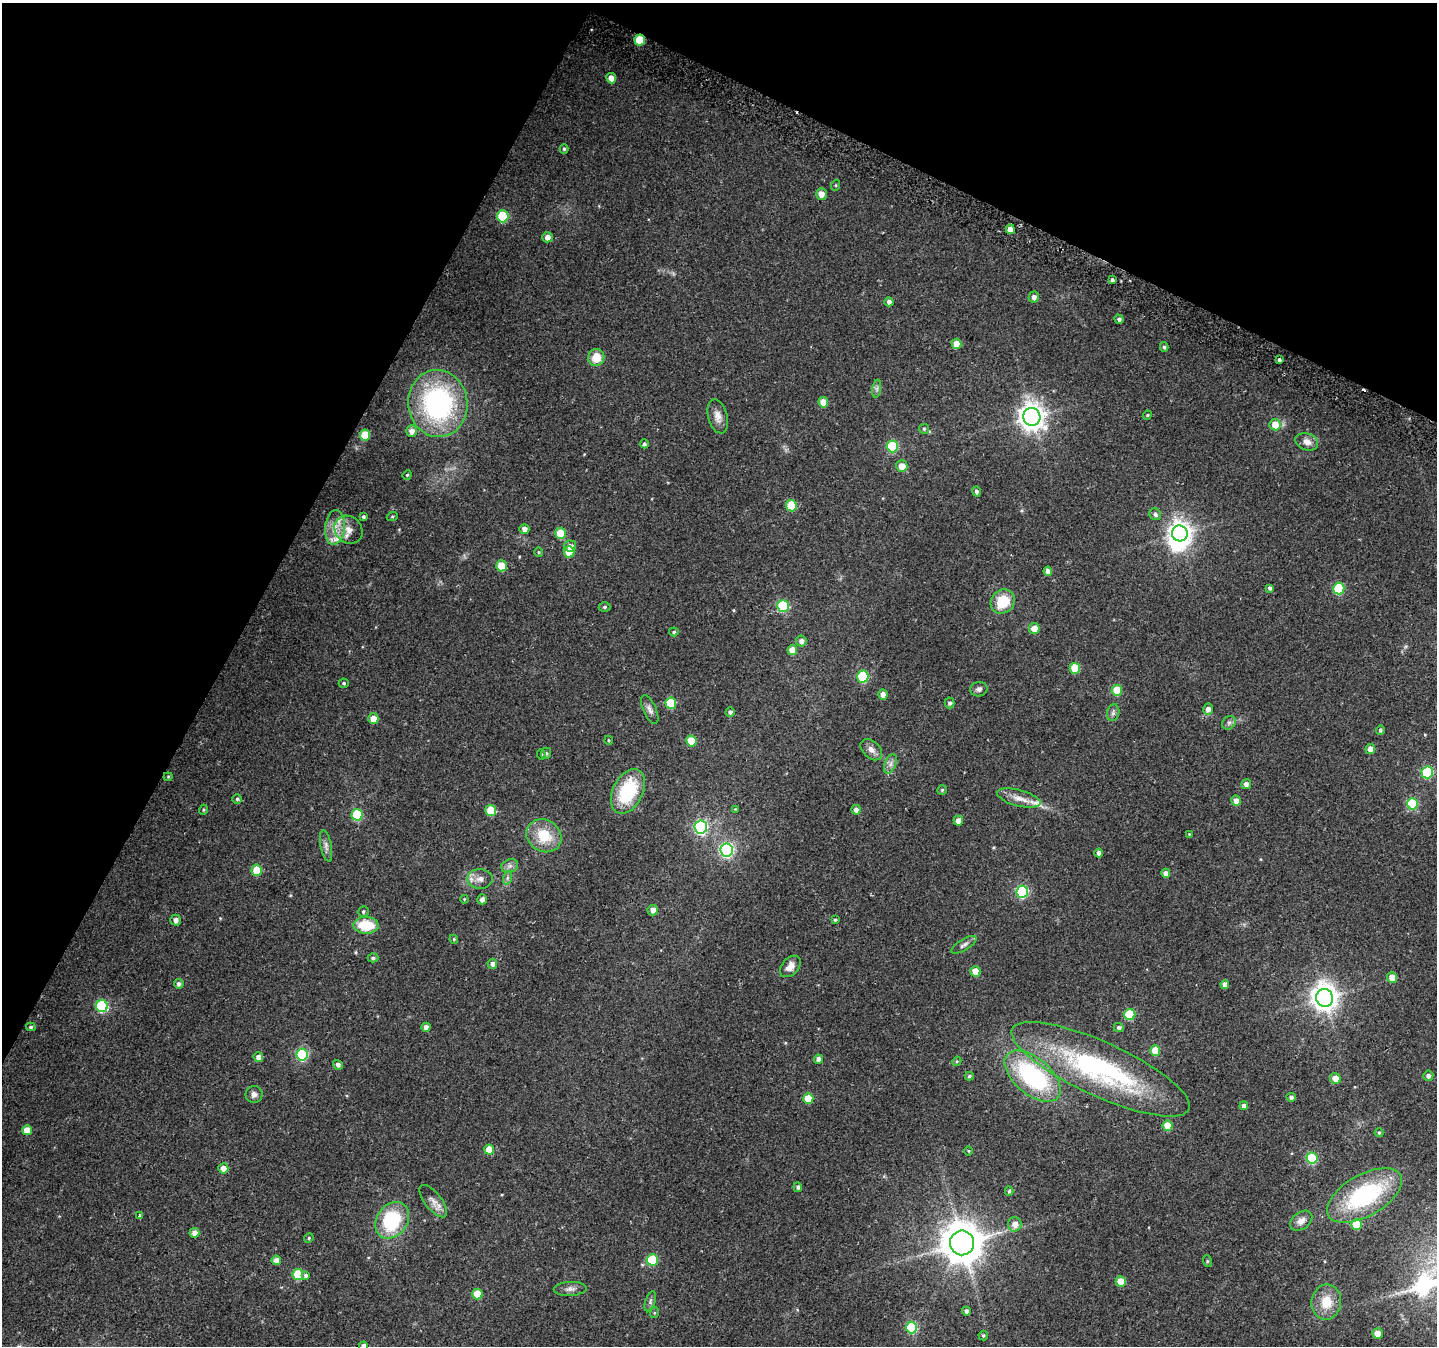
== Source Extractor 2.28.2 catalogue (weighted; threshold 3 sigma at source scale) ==
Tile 2 of 4 x 4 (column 2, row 1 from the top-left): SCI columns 1458-2892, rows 4329-5672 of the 5776 x 5902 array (HDU 1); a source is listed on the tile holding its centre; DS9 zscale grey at full resolution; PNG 1439 x 1348 px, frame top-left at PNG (2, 3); each listed source drawn as its Kron ellipse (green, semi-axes under 4 px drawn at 4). Shown black and unused: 26% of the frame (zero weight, under 2 of 3 exposures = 2% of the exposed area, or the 3 px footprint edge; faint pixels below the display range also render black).
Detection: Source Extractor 2.28.2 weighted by HDU 2 'WHT'; one run over the whole footprint, this tile lists its part. Background 0.0525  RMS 0.012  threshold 0.0531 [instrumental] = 3 sigma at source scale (4.5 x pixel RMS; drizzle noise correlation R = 1.50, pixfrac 1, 0.0396/0.0396 arcsec/px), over >= 5 px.
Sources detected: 182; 1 inside a brighter object's white glare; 2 cosmic-ray / hot-pixel residue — neither listed nor drawn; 3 inside a brighter listed object's ellipse — not listed separately; the other 176 listed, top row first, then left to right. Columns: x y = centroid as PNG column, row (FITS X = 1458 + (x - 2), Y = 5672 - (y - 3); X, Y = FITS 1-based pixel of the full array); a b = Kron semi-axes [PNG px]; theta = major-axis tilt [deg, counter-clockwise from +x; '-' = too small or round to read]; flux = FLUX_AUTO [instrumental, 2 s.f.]
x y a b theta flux
640 40 5 5 - 40
611 78 5 5 - 9.5
564 149 5 4 - 1.7
836 185 5 3 - 1.1
821 194 5 5 - 9.5
503 216 6 5 - 61
1010 229 5 4 - 9.1
547 237 5 5 - 5.6
1112 280 4 4 - 2.3
1034 297 5 5 - 5.4
889 302 4 4 - 3.9
1119 319 4 4 - 3.1
956 344 5 5 - 15
1164 347 5 4 - 2.3
596 357 8 8 - 19
1279 360 3 3 - 20
877 389 9 4 82 2.7
823 402 5 5 - 13
438 403 33 29 -82 190
1147 415 5 4 - 1.3
718 416 17 9 -75 9.3
1032 417 9 8 - 1100
1275 425 5 5 - 16
924 429 5 5 - 1.7
412 431 6 5 - 6.8
365 435 5 5 - 34
1307 442 11 8 -19 7.7
644 444 4 4 - 2.3
892 446 6 5 - 73
902 466 6 5 - 12
407 475 5 4 - 1.4
976 491 5 4 - 3
791 506 5 5 - 41
1155 514 6 5 - 3.3
363 517 4 3 - 1.9
392 517 5 3 - 1.3
335 527 17 10 84 15
524 529 5 5 - 5.6
348 530 15 13 -43 13
561 533 5 5 - 35
1180 533 8 7 - 830
570 546 6 5 - 5.2
539 552 5 4 - 1.3
569 552 5 5 - 22
501 566 5 5 - 23
1048 571 4 4 - 6.7
1270 588 4 4 - 2.7
1339 588 6 5 - 70
1003 601 13 11 46 32
783 606 6 6 - 83
605 607 6 4 1 2
1034 629 5 5 - 13
674 632 5 4 - 1.7
801 641 5 5 - 5.3
792 650 5 5 - 15
1075 668 5 5 - 35
863 676 6 5 - 81
344 683 5 4 - 2
979 689 9 7 11 3.8
1117 690 5 5 - 27
883 695 5 4 - 7.4
671 703 5 5 - 51
950 703 5 5 - 2.6
1208 709 5 5 - 5.8
650 710 15 6 -65 4.9
730 712 5 4 - 3.4
1113 713 8 6 75 3.3
373 719 5 5 - 13
1229 723 7 6 - 2.8
1380 730 5 4 - 2.2
609 740 4 4 - 1.4
691 741 5 5 - 32
1370 749 5 4 - 6.9
871 750 13 8 -44 6.7
546 753 6 4 68 1.9
541 754 5 4 - 1.4
890 764 10 5 67 4.5
1427 772 6 5 - 98
168 777 4 4 - 1.2
1246 784 5 4 - 6
942 790 5 4 - 1.6
628 791 24 15 63 71
1019 798 22 8 -15 12
237 799 4 4 - 1.7
1236 801 5 5 - 7.8
1412 804 6 5 - 78
735 809 4 4 - 0.93
203 810 5 3 - 1.1
491 810 5 5 - 31
856 810 5 4 - 5
357 815 6 5 - 55
958 821 5 4 - 9.4
701 827 6 6 - 210
1189 834 4 3 - 0.81
544 836 18 16 -32 33
326 846 16 5 -79 4.8
727 850 6 6 - 230
1099 853 4 4 - 4.7
510 866 9 6 21 4.2
257 870 5 5 - 32
1166 873 4 4 - 6.2
507 878 7 4 71 2.1
480 879 12 10 -1 7.9
1022 892 6 6 - 120
464 899 4 3 - 0.9
482 899 5 4 - 5
653 910 5 5 - 7.1
363 912 5 5 - 1.9
176 920 5 5 - 5.1
835 920 3 3 - 1.7
366 925 12 8 -2 37
454 939 4 4 - 1.2
964 945 14 5 31 3.8
373 958 5 4 - 2.1
492 964 5 5 - 4.1
790 966 12 8 47 8.7
975 971 5 5 - 15
1392 978 5 5 - 11
179 984 5 4 - 3.4
1225 985 4 4 - 6.2
1325 998 9 8 - 1200
102 1006 6 6 - 99
1130 1015 5 5 - 57
31 1027 5 4 - 1.8
426 1027 4 4 - 6.2
1119 1028 5 4 - 3.5
1155 1050 5 5 - 24
302 1055 6 6 - 110
258 1057 5 5 - 6
818 1059 4 4 - 6.4
957 1061 5 4 - 1.2
338 1065 5 4 - 3.7
1101 1069 97 27 -24 220
969 1076 4 4 - 2
1033 1076 33 18 -40 140
1428 1076 5 5 - 3.6
1335 1078 5 5 - 10
254 1094 8 8 - 4.8
1291 1097 5 4 - 3.6
808 1099 5 5 - 24
1244 1106 4 4 - 4.3
1167 1126 5 5 - 21
27 1130 5 5 - 15
1379 1133 4 4 - 1.3
489 1150 5 5 - 16
969 1151 4 3 - 1
1312 1158 6 5 - 79
223 1168 5 5 - 8.1
798 1187 5 4 - 2.4
1009 1191 4 4 - 1.8
1365 1195 41 20 30 120
433 1201 19 8 -52 8.8
140 1215 3 3 - 2.9
392 1220 20 15 54 84
1301 1221 12 8 37 7.5
1015 1224 7 6 - 7.7
1357 1225 5 5 - 34
194 1233 5 5 - 7.1
309 1238 5 4 - 1.5
962 1243 12 12 - 3100
276 1260 5 5 - 7.7
652 1260 5 5 - 58
1207 1261 6 4 -72 1.3
298 1274 5 5 - 44
306 1276 3 3 - 6
1121 1282 5 5 - 19
570 1289 16 7 2 5.7
477 1294 5 5 - 24
650 1301 10 5 72 3.1
1326 1302 18 15 82 24
966 1311 4 4 - 3.6
654 1313 5 3 - 1.2
912 1328 6 5 - 87
1377 1334 5 5 - 10
983 1335 5 5 - 1.7
363 1346 4 4 - 4.6
Overlapping masked pixels (flux is a lower limit): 1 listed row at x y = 640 40
Isophote crosses this tile's border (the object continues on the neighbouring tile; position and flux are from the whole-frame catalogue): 1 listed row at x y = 363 1346